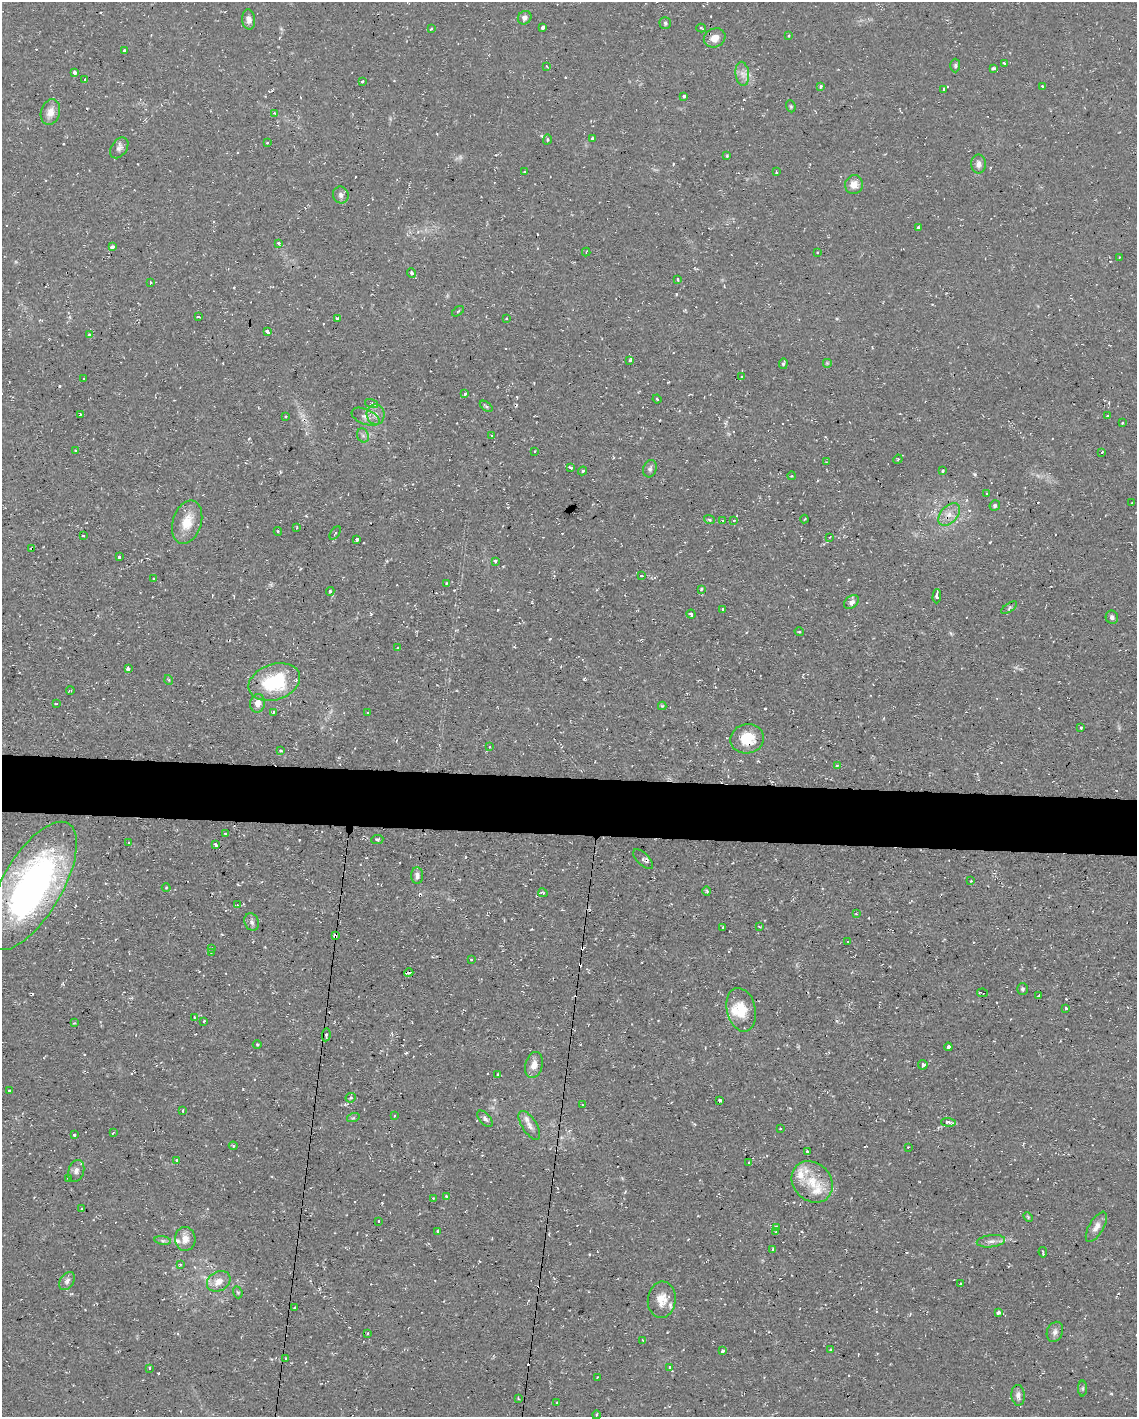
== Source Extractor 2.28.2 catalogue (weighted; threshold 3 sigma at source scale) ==
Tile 7 of 4 x 3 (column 3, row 2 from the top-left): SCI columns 2270-3404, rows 1629-3043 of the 4538 x 4561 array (HDU 1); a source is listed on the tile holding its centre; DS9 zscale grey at full resolution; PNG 1139 x 1419 px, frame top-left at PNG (2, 2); each listed source drawn as its Kron ellipse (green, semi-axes under 4 px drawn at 4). Shown black and unused: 4% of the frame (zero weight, under 2 of 3 exposures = <1% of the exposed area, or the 3 px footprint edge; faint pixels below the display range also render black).
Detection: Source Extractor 2.28.2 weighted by HDU 2 'WHT'; one run over the whole footprint, this tile lists its part. Background 0.112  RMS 0.0077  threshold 0.0345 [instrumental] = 3 sigma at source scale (4.5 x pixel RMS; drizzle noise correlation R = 1.50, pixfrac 1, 0.05/0.05 arcsec/px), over >= 5 px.
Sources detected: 255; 2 too faint to see at this stretch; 34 cosmic-ray / hot-pixel residue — neither listed nor drawn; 5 inside a brighter listed object's ellipse — not listed separately; the other 214 listed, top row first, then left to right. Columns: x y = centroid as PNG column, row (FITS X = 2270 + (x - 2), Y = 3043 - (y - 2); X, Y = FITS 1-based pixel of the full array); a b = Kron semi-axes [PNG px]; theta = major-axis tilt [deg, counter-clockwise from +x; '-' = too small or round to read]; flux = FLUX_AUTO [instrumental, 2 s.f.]
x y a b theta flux
525 18 7 6 - 2.8
249 19 10 6 -86 3.6
665 23 6 5 - 1.3
543 28 4 3 - 12
701 28 5 3 - 1.2
431 29 4 3 - 0.7
789 36 3 2 - 1.1
715 38 11 9 25 7.5
124 51 4 3 - 2.8
1004 63 3 3 - 1.8
546 66 4 3 - 0.63
955 66 7 5 89 1.4
993 68 3 3 - 1.8
74 73 4 3 - 3.3
742 74 12 7 -84 4.8
85 79 4 2 - 1.5
362 81 3 3 - 1.6
820 86 3 3 - 3
1042 86 3 3 - 1.2
944 89 3 2 - 1.7
684 96 4 3 - 4.1
791 106 6 4 -70 1
50 112 13 9 72 7.2
275 113 4 4 - 0.9
592 138 3 2 - 0.94
547 139 5 3 - 1
267 143 3 2 - 1.1
119 148 11 7 55 3.3
727 156 4 3 - 0.76
978 164 9 7 89 4
524 172 3 2 - 0.72
776 172 3 2 - 1.3
854 185 9 9 - 6.9
341 195 8 7 - 2.8
918 227 3 3 - 1.2
278 243 3 3 - 1.9
112 247 4 3 - 3.9
586 252 4 3 - 0.66
817 253 3 2 - 0.6
1119 257 3 2 - 0.97
411 273 5 4 - 2.6
678 279 3 3 - 1.5
150 282 3 2 - 1.2
458 311 7 3 37 0.97
198 317 3 2 - 1.2
338 318 3 3 - 1.5
506 319 4 3 - 0.66
267 332 4 3 - 4.8
89 335 3 3 - 2
630 360 3 3 - 1.2
827 363 5 5 - 1
783 364 5 3 - 1.2
742 377 3 3 - 4.4
84 378 3 3 - 1.6
465 393 4 3 - 1.9
657 399 4 3 - 0.73
372 404 7 4 -17 1.5
486 406 7 4 -37 1.2
80 414 3 3 - 1.3
376 415 10 9 - 5
286 416 3 2 - 0.58
1107 416 3 2 - 0.87
366 417 15 7 -23 4.7
1122 423 3 2 - 0.81
363 435 7 5 -68 2.1
492 435 3 2 - 1.1
76 451 3 2 - 0.78
534 451 4 2 - 0.55
1102 452 3 2 - 0.65
898 459 5 3 - 0.9
826 462 3 3 - 0.6
570 467 4 3 - 4.3
650 469 9 6 72 2.2
583 471 5 3 - 1.4
943 471 3 3 - 2.3
791 476 4 3 - 0.69
987 493 3 3 - 1.1
1132 503 3 2 - 0.51
995 506 5 5 - 1.3
949 514 13 8 48 6.8
709 519 5 3 - 1
804 519 4 3 - 0.69
734 520 3 3 - 2
723 521 3 2 - 1.5
187 522 22 14 72 16
297 528 3 2 - 0.69
278 531 4 3 - 1.3
335 533 7 3 55 0.99
83 535 3 2 - 0.59
830 537 3 2 - 0.58
357 539 4 3 - 14
32 549 3 3 - 1.1
119 557 3 3 - 4.7
495 561 3 3 - 3.7
641 576 3 3 - 2.1
154 578 3 3 - 1.8
446 583 4 2 - 0.63
701 589 4 3 - 0.81
330 591 4 3 - 1.5
937 596 7 3 86 7.4
851 602 8 6 40 2.8
1009 608 9 3 34 1.3
723 609 3 3 - 1.4
691 614 4 3 - 1.8
1112 617 6 6 - 2.4
799 632 5 4 - 1.1
398 648 3 3 - 1.1
128 669 4 3 - 4.7
169 680 5 3 - 0.77
274 682 26 18 18 53
70 690 4 2 - 0.85
257 703 9 7 80 5.8
56 704 3 2 - 0.58
662 706 4 4 - 0.96
273 712 4 3 - 1.1
368 713 3 2 - 0.81
1081 727 3 3 - 4
747 739 17 14 12 19
490 747 4 2 - 0.61
280 750 4 4 - 1.9
837 766 3 3 - 0.81
225 833 3 2 - 0.75
377 839 6 3 6 1.1
129 842 3 3 - 0.83
215 845 4 3 - 2.2
643 859 13 6 -44 2.1
417 876 8 6 90 3
971 881 3 3 - 0.63
32 886 72 30 60 280
166 887 4 3 - 0.66
707 891 4 3 - 0.71
543 893 5 3 - 0.99
237 905 4 3 - 1
856 914 4 2 - 0.71
252 922 9 7 -64 2.8
759 926 4 2 - 0.64
723 927 3 3 - 1.2
335 935 4 3 - 7.9
848 941 3 2 - 0.69
211 948 4 3 - 2.3
211 952 3 3 - 1.5
471 959 3 3 - 0.78
409 973 4 3 - 5.1
1023 989 6 5 - 1.5
983 993 5 2 - 2.1
1039 996 3 3 - 1.1
1066 1009 3 3 - 3.3
741 1010 22 14 -76 17
194 1017 3 2 - 0.72
204 1021 4 3 - 0.59
74 1023 3 3 - 0.6
326 1035 6 4 81 1.8
257 1044 4 3 - 0.75
948 1047 4 3 - 1.9
534 1065 13 8 76 7.2
923 1065 5 4 - 1.8
498 1075 3 3 - 1.4
9 1090 3 2 - 0.86
351 1098 5 4 - 0.98
720 1100 3 3 - 2.1
582 1105 3 3 - 0.73
183 1110 3 2 - 1.3
394 1116 3 3 - 0.8
353 1118 6 4 18 1.1
485 1119 10 5 -47 2.2
948 1122 7 4 -4 3.5
529 1125 16 7 -57 4.6
780 1129 3 2 - 1.1
113 1133 3 2 - 0.6
74 1135 3 3 - 1.6
233 1146 4 4 - 0.77
908 1147 3 2 - 0.55
807 1151 4 3 - 1.8
177 1161 4 3 - 1.7
749 1163 4 3 - 0.83
76 1171 11 7 70 3.7
68 1178 3 2 - 0.81
812 1182 22 18 -46 22
446 1196 4 3 - 1.6
433 1198 2 2 - 0.42
81 1208 3 3 - 0.68
1028 1217 5 3 - 0.77
378 1221 3 3 - 1.4
776 1227 4 3 - 4.5
1096 1227 17 7 59 5
438 1231 4 3 - 1.4
776 1232 3 2 - 1.3
185 1239 12 10 -89 7
163 1240 8 4 -8 1.8
991 1241 14 6 6 4.1
773 1249 3 3 - 1
1043 1252 5 2 - 1.2
180 1265 4 3 - 0.72
67 1281 10 6 57 3.1
219 1281 12 9 29 7.8
960 1284 3 2 - 1.1
238 1292 6 4 -70 1
662 1300 18 14 86 11
295 1307 3 3 - 0.85
998 1313 4 3 - 2.6
1055 1332 10 8 67 3.2
368 1333 3 3 - 1
642 1340 3 2 - 0.51
830 1350 3 3 - 1.3
722 1351 4 3 - 1.4
286 1358 3 2 - 0.59
670 1367 3 3 - 1.7
150 1368 3 3 - 1.5
597 1377 3 2 - 0.68
1083 1388 8 4 90 1.2
1018 1395 10 6 -85 3.5
518 1398 4 2 - 0.58
557 1403 3 3 - 0.67
596 1415 4 3 - 0.78
Overlapping masked pixels (flux is a lower limit): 4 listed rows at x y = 949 514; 32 549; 335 935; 409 973
Unlisted compact peaks at least as high as the median listed source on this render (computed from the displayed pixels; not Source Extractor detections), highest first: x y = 975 474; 584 679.